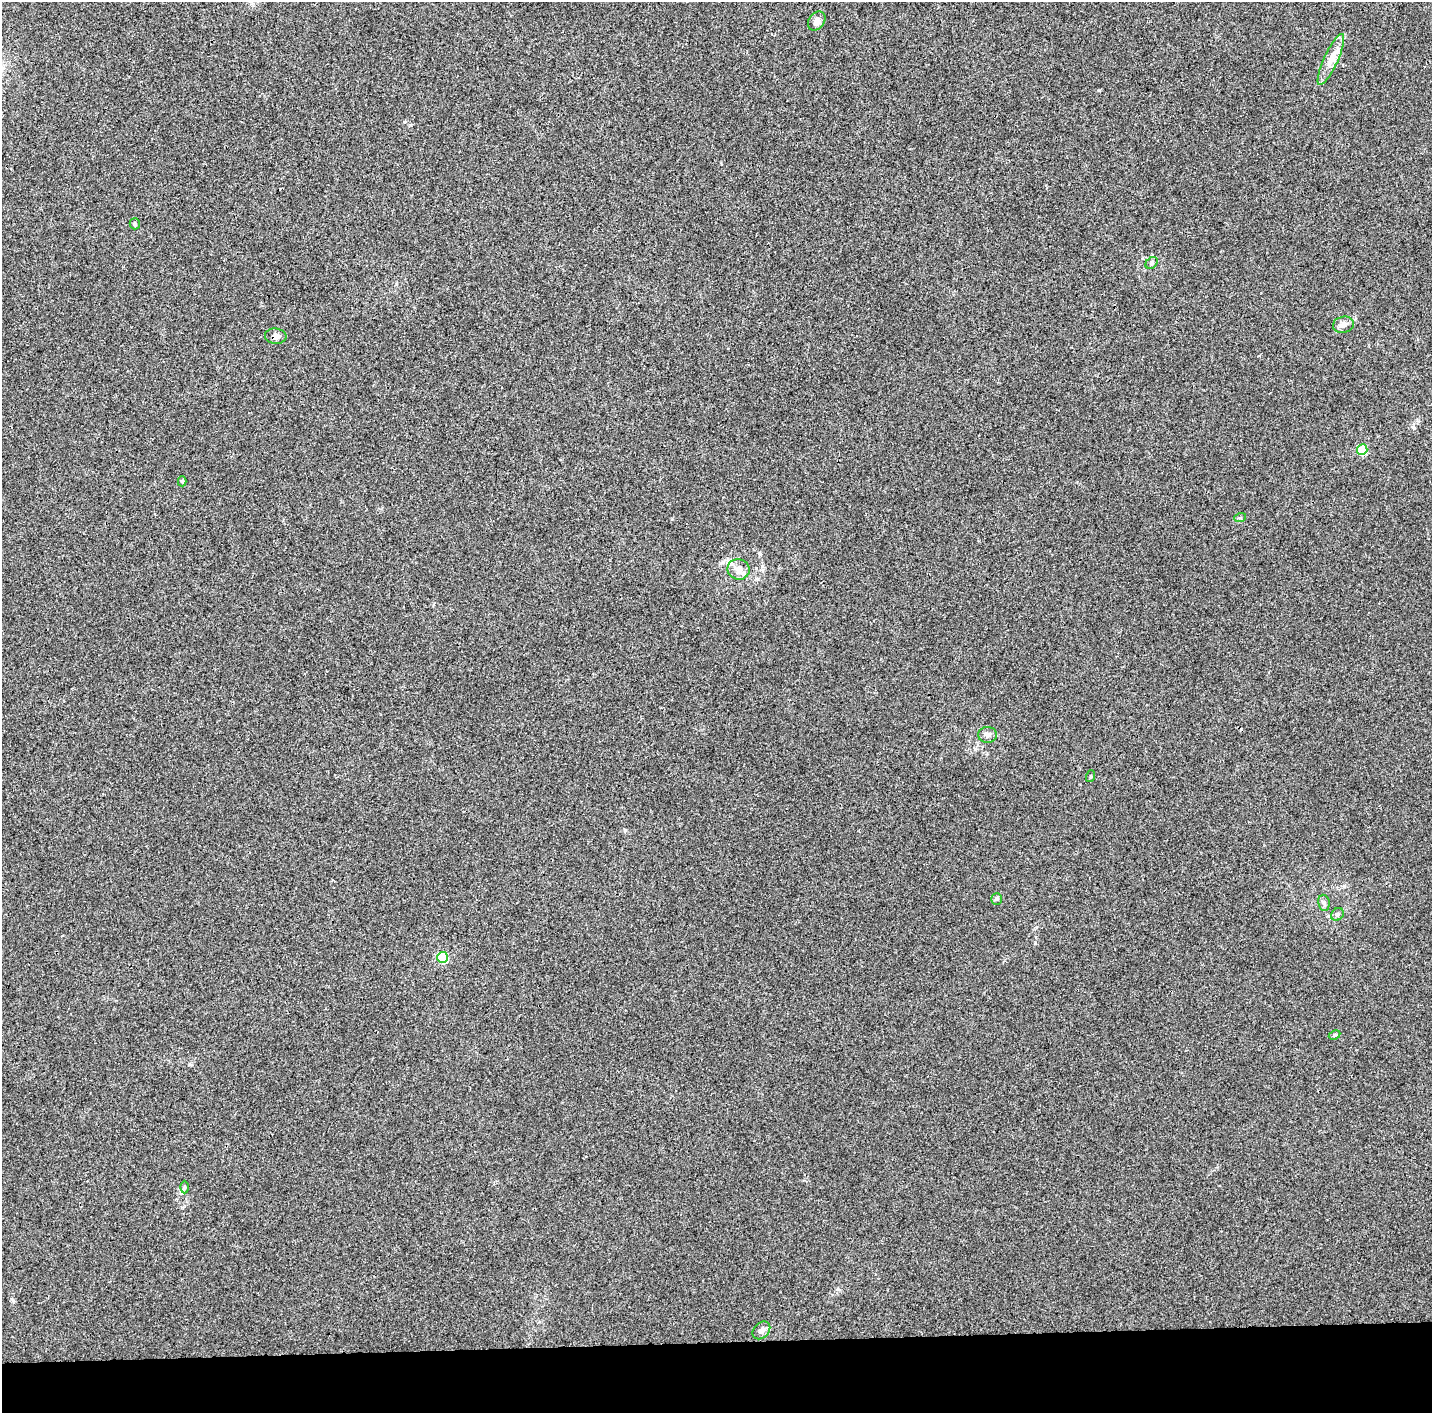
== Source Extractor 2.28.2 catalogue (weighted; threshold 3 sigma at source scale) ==
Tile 8 of 3 x 3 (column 2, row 3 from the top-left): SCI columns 1440-2869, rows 159-1569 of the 4300 x 4550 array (HDU 1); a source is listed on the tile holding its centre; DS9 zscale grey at full resolution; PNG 1434 x 1415 px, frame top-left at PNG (2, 2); each listed source drawn as its Kron ellipse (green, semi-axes under 4 px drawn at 4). Shown black and unused: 5% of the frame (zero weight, under 3 of 4 exposures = <1% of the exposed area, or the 3 px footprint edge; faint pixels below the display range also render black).
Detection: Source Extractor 2.28.2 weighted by HDU 2 'WHT'; one run over the whole footprint, this tile lists its part. Background 0.00897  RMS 0.0037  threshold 0.0167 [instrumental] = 3 sigma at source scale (4.5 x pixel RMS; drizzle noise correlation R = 1.50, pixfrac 1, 0.0396/0.0396 arcsec/px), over >= 5 px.
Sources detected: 20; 1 inside a brighter listed object's ellipse — not listed separately; the other 19 listed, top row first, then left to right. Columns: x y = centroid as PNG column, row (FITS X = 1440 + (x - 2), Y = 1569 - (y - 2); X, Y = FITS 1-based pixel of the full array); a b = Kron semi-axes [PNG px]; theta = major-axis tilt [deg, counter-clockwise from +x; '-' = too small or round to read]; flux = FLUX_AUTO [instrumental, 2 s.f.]
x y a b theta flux
817 21 10 7 55 1.8
1331 59 28 7 65 4.2
135 224 5 5 - 0.75
1152 263 7 5 43 0.78
1343 325 10 8 13 1.9
276 336 11 7 -6 1.6
1362 450 5 5 - 16
182 481 5 4 - 0.47
1240 518 6 3 17 0.43
738 569 11 10 - 3.1
988 735 9 8 - 1.5
1091 776 6 4 72 0.43
997 899 6 5 - 0.6
1324 903 8 5 -80 0.98
1337 914 7 5 49 0.83
443 957 5 5 - 27
1335 1035 6 4 27 0.57
185 1187 6 4 90 0.57
761 1330 10 7 45 1.9
Overlapping masked pixels (flux is a lower limit): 1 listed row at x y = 276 336
Unlisted compact peaks at least as high as the median listed source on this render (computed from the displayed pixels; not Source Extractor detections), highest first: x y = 1099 90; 1413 427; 1035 943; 838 1289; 13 1300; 189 1064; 672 519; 404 122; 625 830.